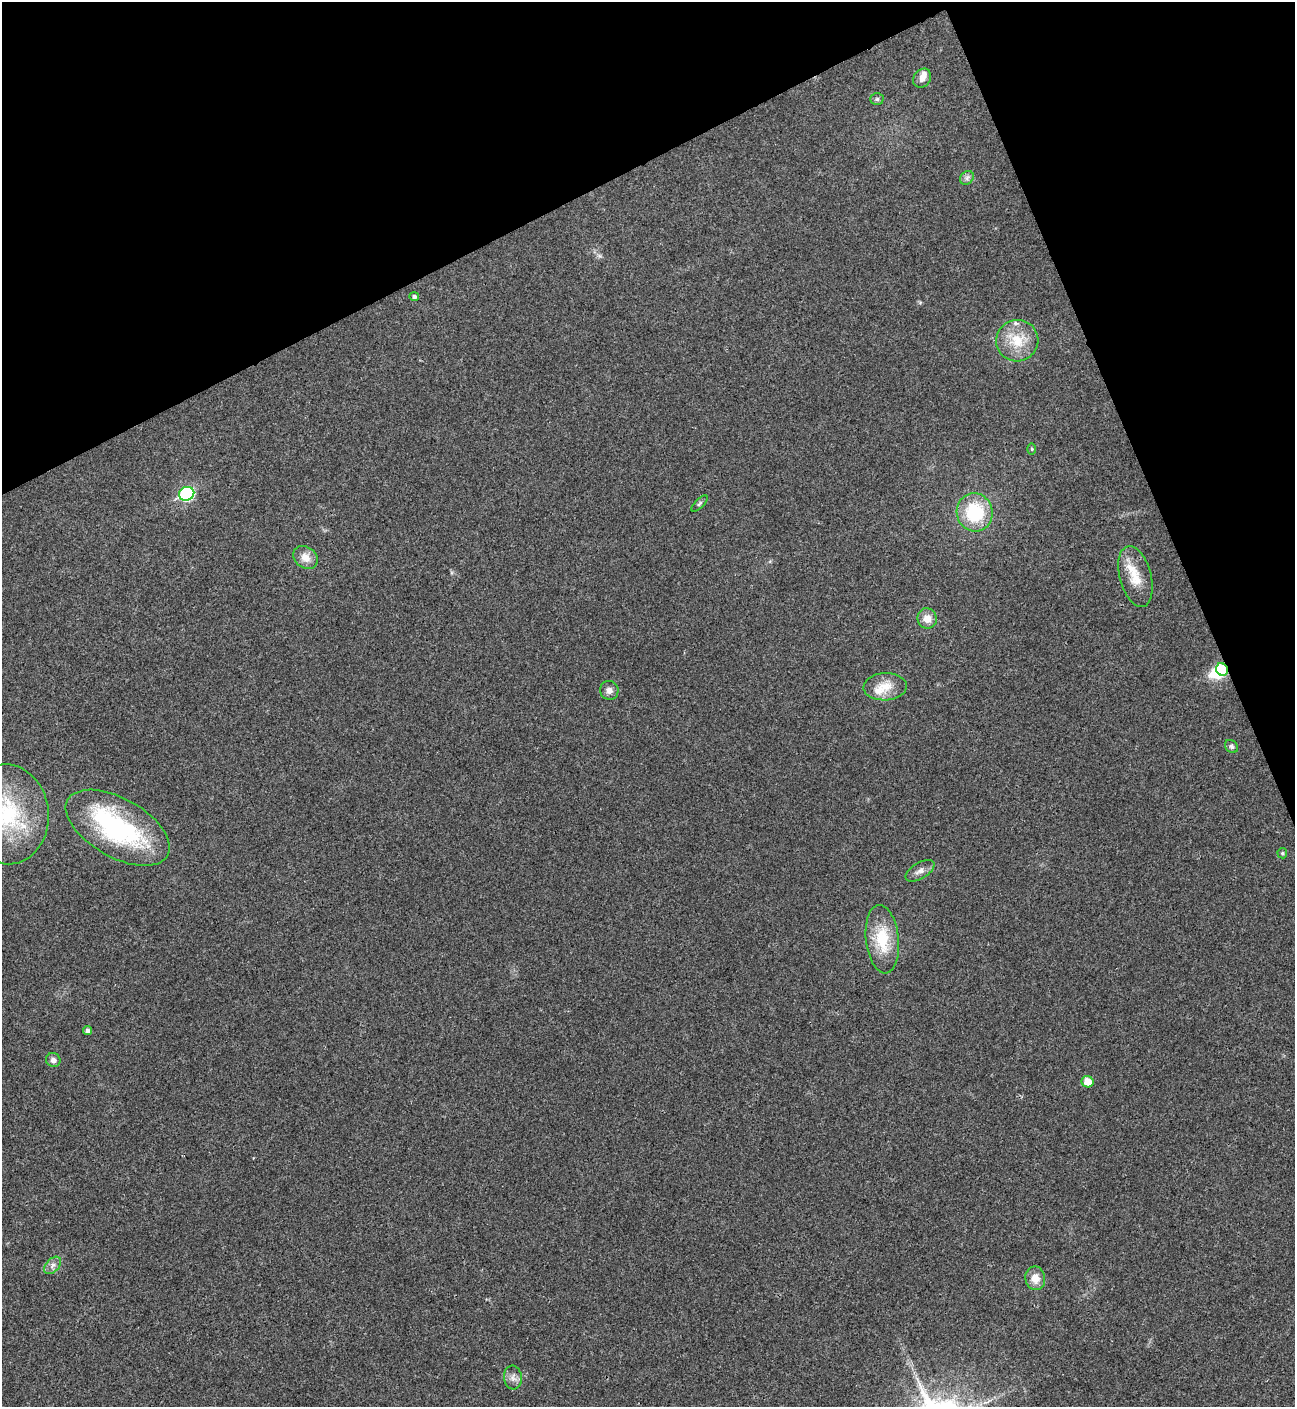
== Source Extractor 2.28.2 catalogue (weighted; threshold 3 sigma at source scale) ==
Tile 3 of 4 x 4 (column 3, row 1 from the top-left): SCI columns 2883-4175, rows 4221-5625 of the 5625 x 5637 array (HDU 1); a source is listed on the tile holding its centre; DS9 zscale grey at full resolution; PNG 1297 x 1409 px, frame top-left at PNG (2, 2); each listed source drawn as its Kron ellipse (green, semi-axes under 4 px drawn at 4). Shown black and unused: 21% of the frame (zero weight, under 3 of 4 exposures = <1% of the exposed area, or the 3 px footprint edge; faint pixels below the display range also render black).
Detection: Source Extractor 2.28.2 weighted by HDU 2 'WHT'; one run over the whole footprint, this tile lists its part. Background 0.0192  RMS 0.0056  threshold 0.0252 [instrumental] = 3 sigma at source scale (4.5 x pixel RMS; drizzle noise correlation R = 1.50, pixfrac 1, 0.05/0.05 arcsec/px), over >= 5 px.
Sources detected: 33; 2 inside a brighter object's white glare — neither listed nor drawn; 4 inside a brighter listed object's ellipse — not listed separately; the other 27 listed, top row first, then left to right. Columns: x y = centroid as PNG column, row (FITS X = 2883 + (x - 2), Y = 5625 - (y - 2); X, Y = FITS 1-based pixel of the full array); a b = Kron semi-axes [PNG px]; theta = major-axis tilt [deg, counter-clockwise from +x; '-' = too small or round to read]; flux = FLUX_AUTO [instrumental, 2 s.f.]
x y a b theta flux
922 78 10 8 53 3.4
877 99 6 5 - 1.2
967 178 8 6 47 1.7
414 297 5 4 - 1.5
1017 341 21 20 - 15
1032 449 5 3 - 0.54
187 494 8 6 25 61
699 504 10 4 45 1.1
975 512 19 18 - 31
305 557 13 10 -37 5.6
1135 577 31 15 -75 12
927 618 10 9 - 5.4
1222 669 6 5 - 31
885 687 22 13 3 8.8
609 690 9 9 - 2.7
1231 746 7 5 -44 1.3
7 814 50 41 -84 58
118 828 57 29 -29 81
1282 853 5 5 - 0.77
920 871 16 8 31 3.4
882 939 34 16 -84 21
87 1031 4 4 - 1.5
53 1060 7 7 - 2.3
1088 1082 6 5 - 7.7
53 1265 10 6 46 2.5
1035 1278 12 10 -81 5.8
513 1377 12 9 -84 3.1
Overlapping masked pixels (flux is a lower limit): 1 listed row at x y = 1222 669
Isophote crosses this tile's border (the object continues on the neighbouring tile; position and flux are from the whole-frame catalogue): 1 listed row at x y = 7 814